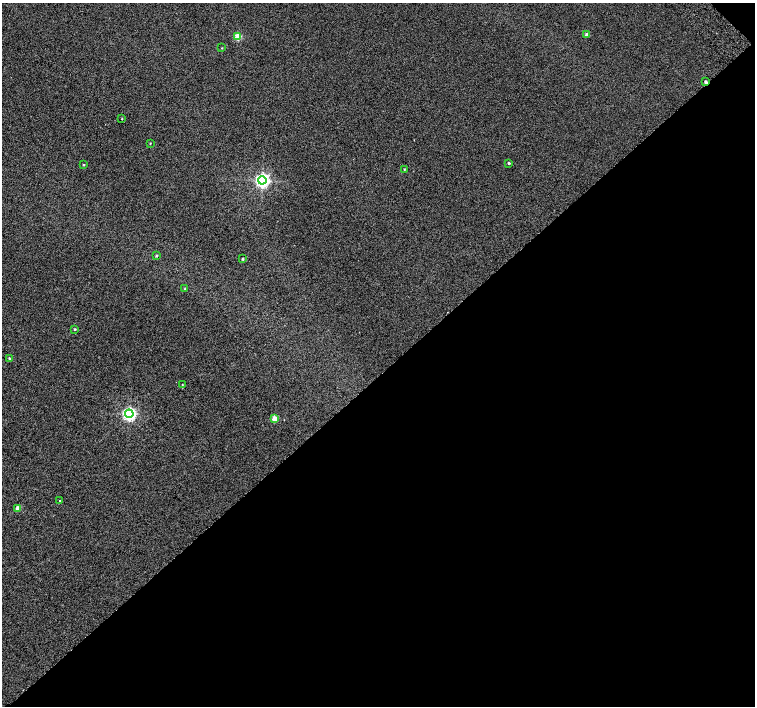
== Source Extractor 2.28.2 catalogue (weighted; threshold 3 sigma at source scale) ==
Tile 12 of 4 x 4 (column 4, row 3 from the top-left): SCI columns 4568-6073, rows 1672-3079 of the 6118 x 6093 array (HDU 1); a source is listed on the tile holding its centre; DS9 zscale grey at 2 x 2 block average (1 PNG px = mean of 2 x 2 image px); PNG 757 x 708 px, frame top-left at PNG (2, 3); each listed source drawn as its Kron ellipse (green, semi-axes under 4 px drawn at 4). Shown black and unused: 47% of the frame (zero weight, under 2 of 3 exposures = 3% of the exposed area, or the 3 px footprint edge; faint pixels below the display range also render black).
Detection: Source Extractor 2.28.2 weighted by HDU 2 'WHT'; one run over the whole footprint, this tile lists its part. Background 0.0415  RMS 0.035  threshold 0.158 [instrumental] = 3 sigma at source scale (4.5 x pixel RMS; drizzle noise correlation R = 1.50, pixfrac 1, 0.0396/0.0396 arcsec/px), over >= 5 px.
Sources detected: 20; all 20 listed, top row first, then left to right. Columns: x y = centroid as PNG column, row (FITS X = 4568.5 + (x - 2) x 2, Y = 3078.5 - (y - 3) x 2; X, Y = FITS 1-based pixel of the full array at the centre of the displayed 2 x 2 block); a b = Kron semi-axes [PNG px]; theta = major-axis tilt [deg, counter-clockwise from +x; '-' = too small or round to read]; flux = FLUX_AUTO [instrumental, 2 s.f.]
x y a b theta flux
587 35 3 2 - 35
238 37 3 3 - 250
222 48 2 2 - 3.5
705 82 2 2 - 23
122 119 2 2 - 21
150 143 2 2 - 4.6
509 163 3 2 - 11
83 165 3 2 - 5.9
404 169 3 2 - 4.1
262 180 4 4 - 2500
156 255 3 3 - 7.8
243 259 2 2 - 9.4
185 288 3 2 - 4.7
75 329 3 2 - 7.9
9 358 3 2 - 9.5
182 385 2 2 - 3.1
129 414 4 4 - 1900
275 419 3 3 - 150
59 500 2 2 - 34
18 508 3 3 - 56
Overlapping masked pixels (flux is a lower limit): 1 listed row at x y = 705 82